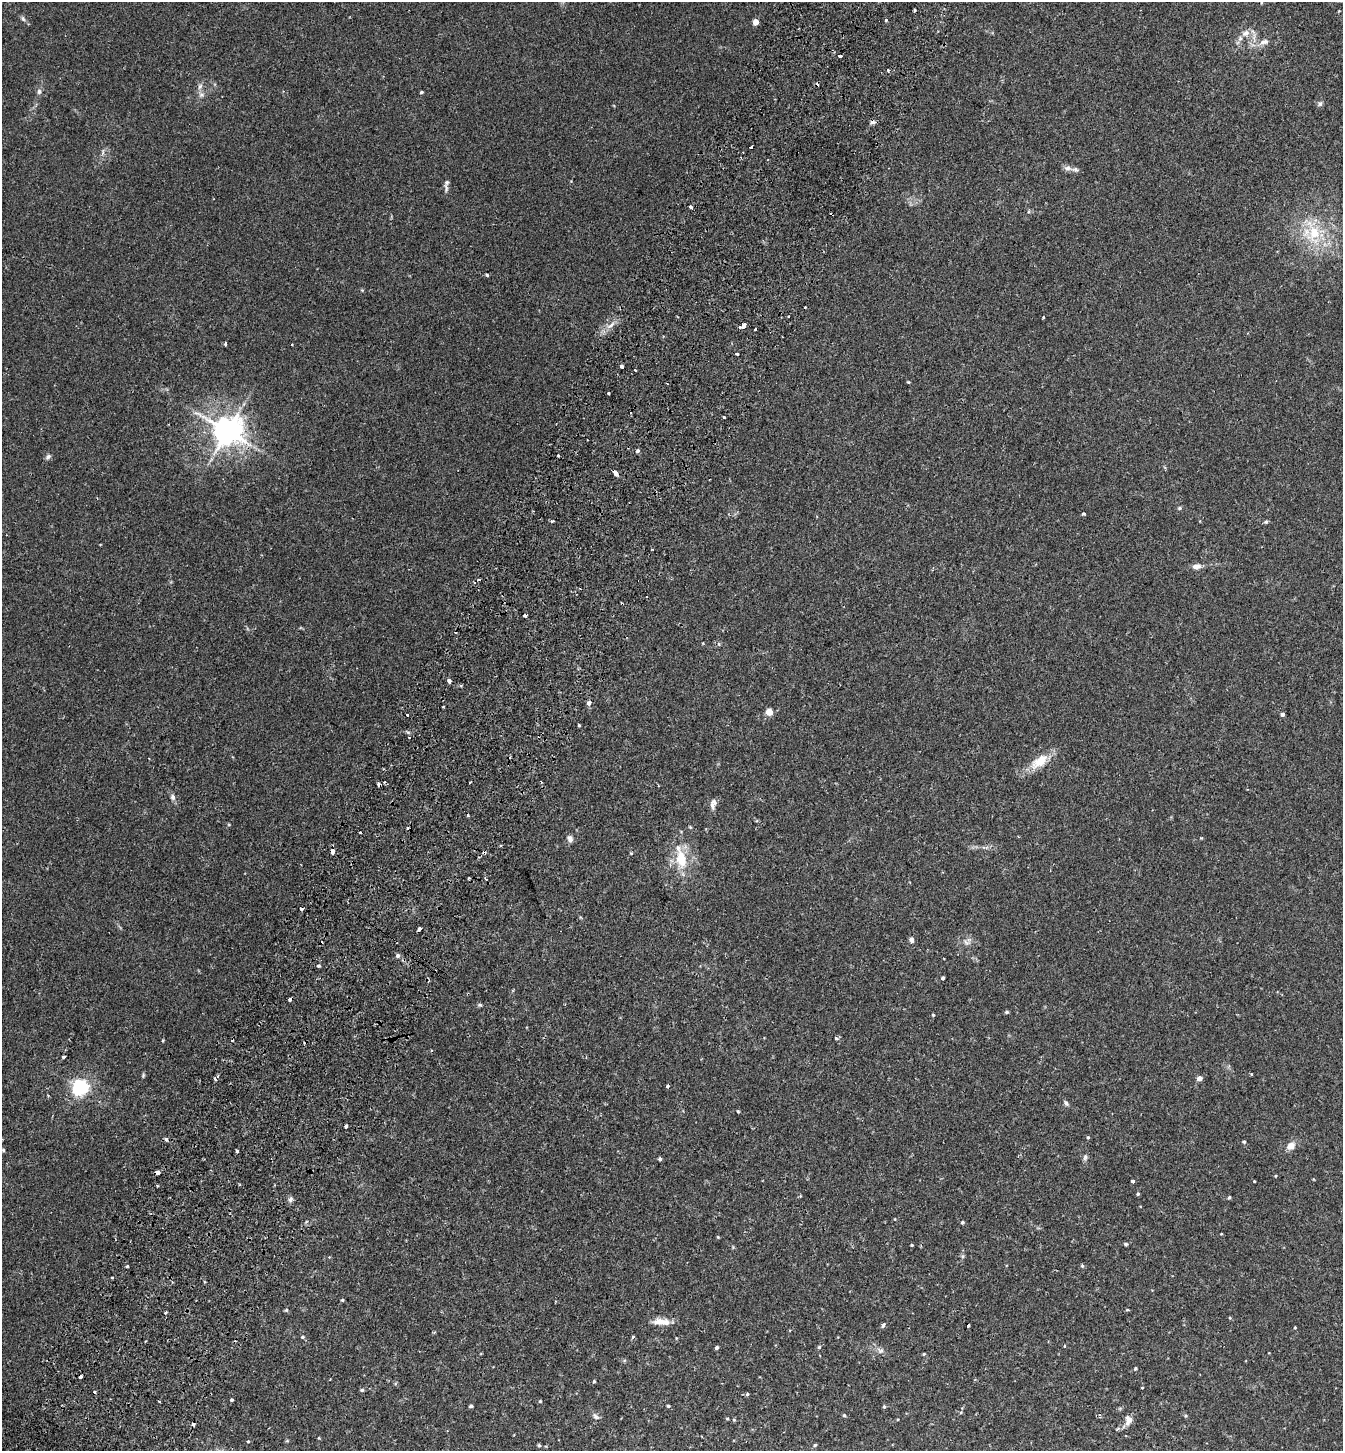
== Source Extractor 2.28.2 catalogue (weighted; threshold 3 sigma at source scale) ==
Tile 7 of 4 x 4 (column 3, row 2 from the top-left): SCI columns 2883-4223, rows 2930-4378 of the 5900 x 5859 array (HDU 1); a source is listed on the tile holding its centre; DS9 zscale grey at full resolution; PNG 1345 x 1453 px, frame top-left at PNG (2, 2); no overlay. Shown black and unused: <1% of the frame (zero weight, under 2 of 3 exposures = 3% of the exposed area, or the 3 px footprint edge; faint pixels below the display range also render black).
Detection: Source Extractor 2.28.2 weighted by HDU 2 'WHT'; one run over the whole footprint, this tile lists its part. Background 0.0281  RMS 0.0045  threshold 0.0201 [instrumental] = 3 sigma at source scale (4.5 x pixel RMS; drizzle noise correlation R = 1.50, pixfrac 1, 0.05/0.05 arcsec/px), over >= 5 px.
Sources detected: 175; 22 cosmic-ray / hot-pixel residue — not listed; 5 inside a brighter listed object's ellipse — not listed separately; the other 148 listed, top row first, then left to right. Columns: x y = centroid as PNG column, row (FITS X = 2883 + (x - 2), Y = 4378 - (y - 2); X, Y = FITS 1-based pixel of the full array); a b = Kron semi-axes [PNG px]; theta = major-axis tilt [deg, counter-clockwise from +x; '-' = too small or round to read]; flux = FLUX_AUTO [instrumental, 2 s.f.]
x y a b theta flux
914 10 3 3 - 2.3
23 19 8 5 -63 0.96
886 20 3 3 - 1.5
756 22 4 4 - 5.8
1246 33 11 9 26 3.1
1264 42 14 7 19 2.8
840 56 4 3 - 1.9
888 70 5 4 - 0.51
200 86 9 5 60 1.4
39 92 8 6 89 1.2
421 92 3 3 - 0.74
201 95 8 8 - 1.7
1320 104 8 6 87 0.99
1068 168 11 7 -12 1.7
447 182 9 7 61 1.2
691 207 4 3 - 1.1
1029 211 5 3 - 0.48
1314 234 39 21 -78 21
487 275 4 3 - 0.77
1043 317 3 2 - 0.49
611 325 10 4 40 1.9
742 326 6 4 20 6.2
225 344 5 3 - 0.86
737 354 3 3 - 1.8
622 367 3 3 - 9.2
908 382 5 4 - 0.39
608 393 3 3 - 1.1
631 412 3 2 - 0.4
724 417 3 3 - 1.1
227 431 9 8 - 690
637 451 5 4 - 0.81
48 457 8 6 29 1.1
615 473 6 3 -52 7.4
1179 508 6 5 - 0.62
1083 514 4 3 - 1.5
1266 522 6 4 20 0.62
1197 566 10 7 5 2.5
479 580 3 3 - 1
525 616 3 3 - 4.7
703 643 4 2 - 0.27
719 644 5 3 - 0.44
449 681 5 4 - 1.5
589 703 6 5 - 1.6
769 712 5 4 - 11
1282 714 4 4 - 1.4
407 715 3 3 - 1.3
579 725 3 3 - 1.3
409 737 3 2 - 0.39
1040 761 28 13 39 8.9
470 782 3 2 - 0.65
541 782 3 2 - 0.36
378 784 4 3 - 0.98
173 797 9 6 -69 1.5
712 805 13 6 -78 1.7
468 815 3 3 - 0.59
690 827 6 3 -45 0.46
570 839 8 6 -73 1.8
332 851 4 3 - 4.9
631 853 4 3 - 0.39
681 859 23 12 -80 13
469 878 3 2 - 0.56
486 879 3 3 - 0.57
419 929 3 3 - 2.3
911 940 7 6 - 1.4
967 943 11 7 -24 1.9
397 955 6 5 - 1
318 966 4 4 - 0.73
943 978 3 3 - 0.84
290 999 4 3 - 1.1
480 1005 6 4 -43 0.6
1006 1012 5 4 - 0.66
933 1015 4 4 - 0.4
836 1038 4 3 - 1.2
163 1040 4 3 - 0.37
63 1057 4 3 - 0.87
143 1075 6 4 71 0.58
1199 1078 4 4 - 3.1
215 1079 4 3 - 1.3
667 1086 3 3 - 1
80 1087 6 6 - 150
1066 1103 8 5 -47 1.1
738 1111 3 3 - 0.59
346 1127 4 3 - 0.96
1088 1137 4 3 - 0.5
166 1139 5 4 - 0.98
1244 1142 4 4 - 0.55
1291 1146 11 9 47 3.4
3 1150 4 3 - 0.49
237 1151 4 3 - 1.6
1085 1157 9 6 88 1.1
660 1159 4 4 - 0.99
157 1172 4 4 - 3.2
1276 1176 4 2 - 0.35
1133 1181 3 3 - 1.6
1254 1181 3 2 - 0.35
1138 1194 5 4 - 0.56
800 1196 5 3 - 0.34
1229 1197 4 3 - 0.63
290 1199 8 5 54 1.3
895 1219 4 3 - 0.28
962 1222 5 4 - 0.68
1221 1234 4 2 - 0.27
718 1237 4 3 - 0.38
1126 1244 4 4 - 0.76
912 1245 3 3 - 0.4
733 1247 4 4 - 0.44
963 1256 6 4 71 0.65
127 1266 3 3 - 0.44
1082 1266 5 4 - 0.65
112 1277 3 3 - 0.75
342 1300 3 3 - 0.72
286 1310 6 4 45 0.54
1127 1310 5 3 - 0.48
166 1312 4 3 - 0.74
1230 1318 4 3 - 0.41
659 1321 17 9 0 4.6
883 1325 4 3 - 1.9
1295 1327 3 3 - 0.43
434 1332 4 3 - 0.46
302 1337 5 5 - 0.77
633 1337 5 4 - 0.58
1064 1346 5 3 - 0.32
717 1347 4 3 - 0.78
819 1347 4 4 - 0.58
880 1350 11 8 -20 1.8
924 1354 4 3 - 0.44
1135 1369 4 4 - 0.59
594 1381 4 3 - 0.53
1142 1388 3 2 - 0.37
362 1390 5 4 - 0.74
747 1394 4 4 - 0.63
232 1400 3 3 - 0.61
540 1401 4 4 - 0.5
471 1406 4 3 - 0.94
668 1406 4 4 - 0.59
884 1407 5 4 - 0.71
844 1415 4 4 - 0.62
596 1416 11 6 -45 1.4
1186 1416 5 4 - 0.47
727 1419 4 3 - 0.4
734 1420 5 4 - 0.46
1128 1420 13 9 81 2.8
1117 1429 5 4 - 0.79
319 1438 5 3 - 0.34
248 1441 4 3 - 0.41
287 1441 6 4 1 0.47
539 1445 4 4 - 0.67
815 1445 5 4 - 0.55
Overlapping masked pixels (flux is a lower limit): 3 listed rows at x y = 227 431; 290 999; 157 1172